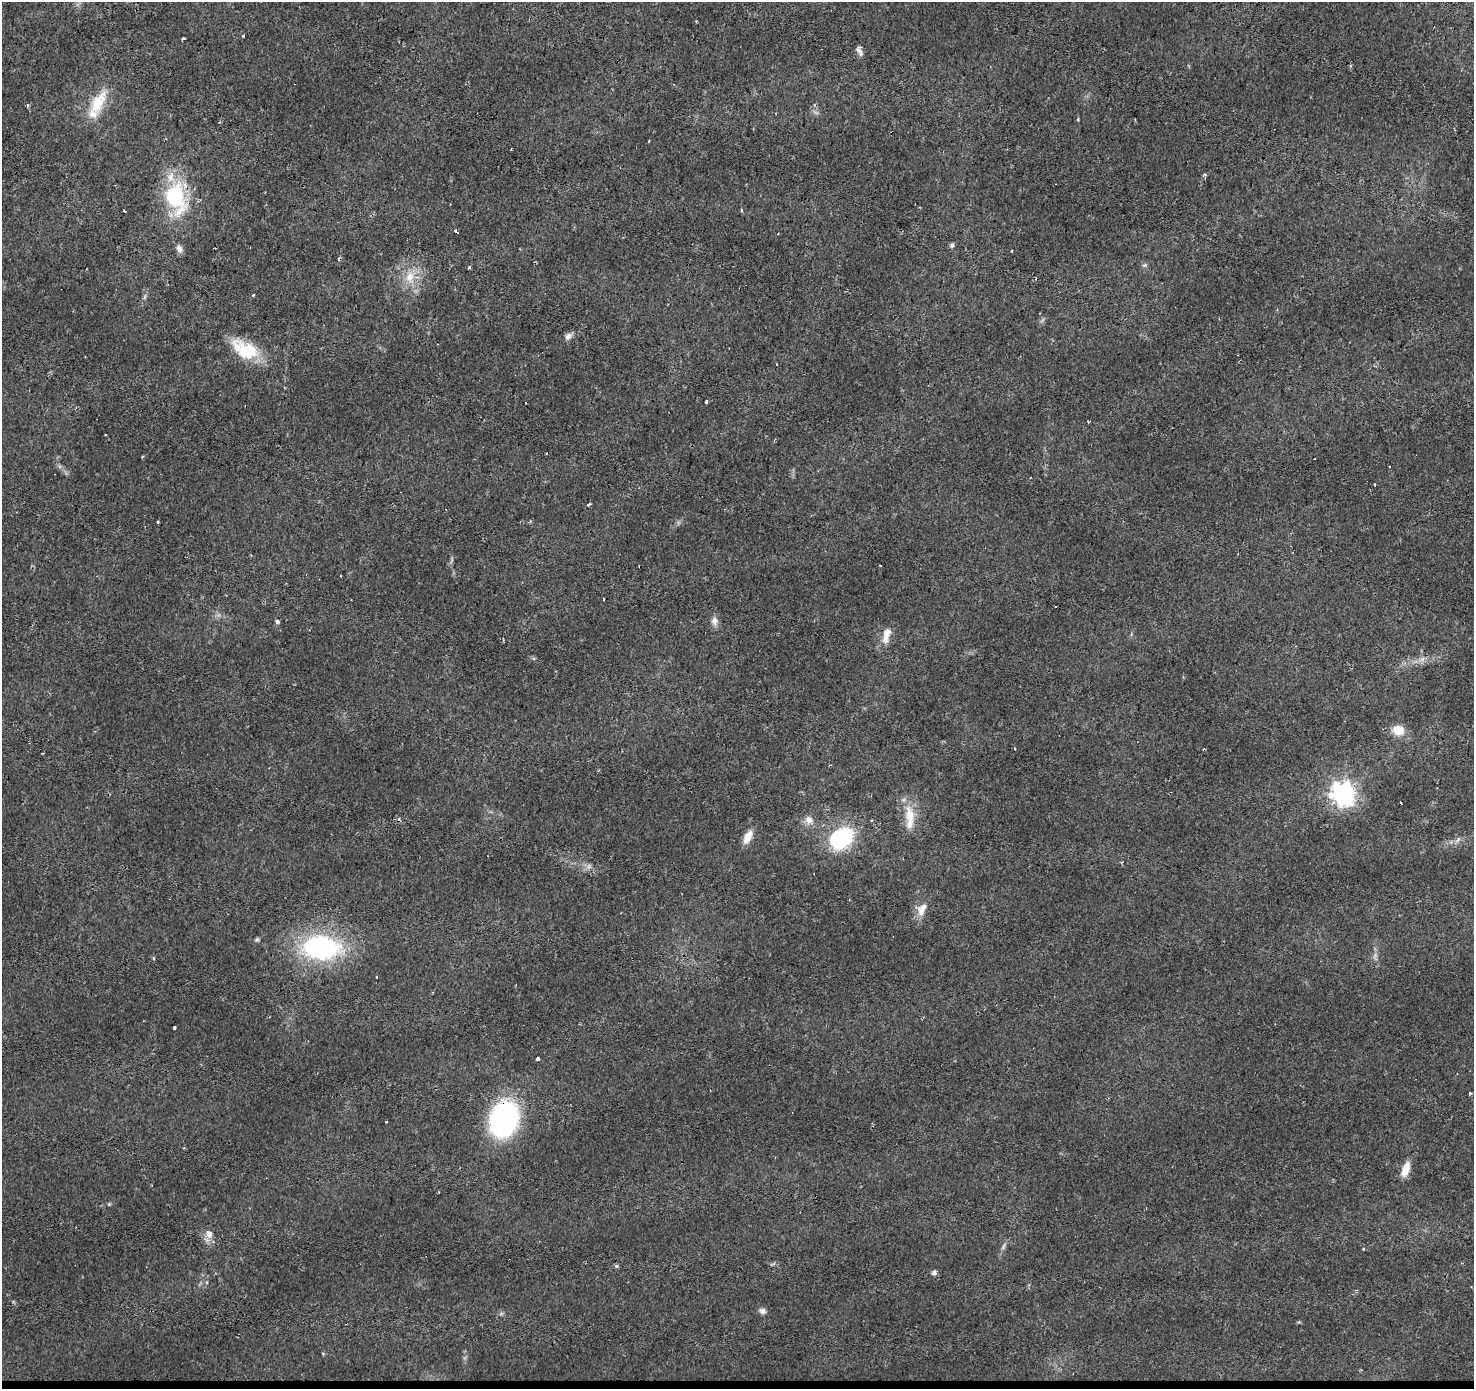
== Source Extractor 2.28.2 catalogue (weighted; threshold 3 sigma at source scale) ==
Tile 8 of 3 x 3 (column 2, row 3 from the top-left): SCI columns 1476-2947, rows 275-1661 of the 4418 x 4659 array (HDU 1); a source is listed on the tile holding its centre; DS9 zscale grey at full resolution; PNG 1476 x 1391 px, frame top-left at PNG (2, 2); no overlay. Shown black and unused: <1% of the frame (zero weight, under 2 of 3 exposures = <1% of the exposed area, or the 3 px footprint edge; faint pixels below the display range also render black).
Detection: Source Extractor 2.28.2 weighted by HDU 2 'WHT'; one run over the whole footprint, this tile lists its part. Background 0.0215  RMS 0.0033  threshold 0.015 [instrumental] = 3 sigma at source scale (4.5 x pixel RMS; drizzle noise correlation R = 1.50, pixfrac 1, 0.0396/0.0396 arcsec/px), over >= 5 px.
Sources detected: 76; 1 too faint to see at this stretch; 21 cosmic-ray / hot-pixel residue — not listed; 2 inside a brighter listed object's ellipse — not listed separately; the other 52 listed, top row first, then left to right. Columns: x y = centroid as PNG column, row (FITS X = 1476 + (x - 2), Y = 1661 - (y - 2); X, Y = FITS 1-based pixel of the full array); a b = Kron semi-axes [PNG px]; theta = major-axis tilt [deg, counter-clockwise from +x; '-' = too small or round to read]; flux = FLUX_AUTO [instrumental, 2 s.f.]
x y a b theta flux
244 36 3 3 - 2.3
183 38 3 2 - 0.52
859 51 14 5 -65 1.4
1350 66 3 3 - 0.49
98 102 35 16 63 9.9
28 105 4 3 - 0.72
1078 120 3 2 - 0.93
175 197 31 18 -75 30
741 210 3 3 - 0.72
456 231 4 3 - 4.8
952 245 5 5 - 0.89
179 249 10 7 -69 1.6
1144 265 6 5 - 0.59
469 267 3 3 - 1.4
410 277 18 11 68 5.2
253 295 3 3 - 2.1
568 336 10 7 54 1.4
245 349 35 19 -28 14
777 364 3 3 - 0.66
707 402 3 3 - 8.2
143 457 3 3 - 0.87
1314 459 2 2 - 0.25
1375 484 2 2 - 0.44
588 504 5 3 - 1.9
157 522 3 3 - 0.47
880 565 3 2 - 0.3
603 599 3 3 - 0.66
714 621 12 8 87 1.7
277 622 5 4 - 0.81
886 635 23 9 74 3.6
1422 659 7 4 -71 0.87
1398 730 14 12 -19 4.8
1343 794 9 9 - 210
910 816 31 12 -79 6.8
809 820 11 10 - 2.4
748 837 16 8 63 3.8
841 837 24 18 36 30
922 910 20 11 65 3.7
257 939 6 5 - 0.51
321 948 31 20 -4 58
377 977 3 3 - 1.3
174 1028 3 3 - 0.9
537 1059 4 3 - 5.6
1469 1093 3 3 - 1.2
504 1119 31 23 71 66
386 1122 3 3 - 0.83
1406 1169 16 8 70 4.5
109 1204 5 4 - 0.37
209 1234 12 9 -66 2.2
616 1266 6 5 - 0.56
934 1273 5 5 - 1.1
762 1311 10 7 -32 1.2
Overlapping masked pixels (flux is a lower limit): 2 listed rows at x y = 175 197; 504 1119